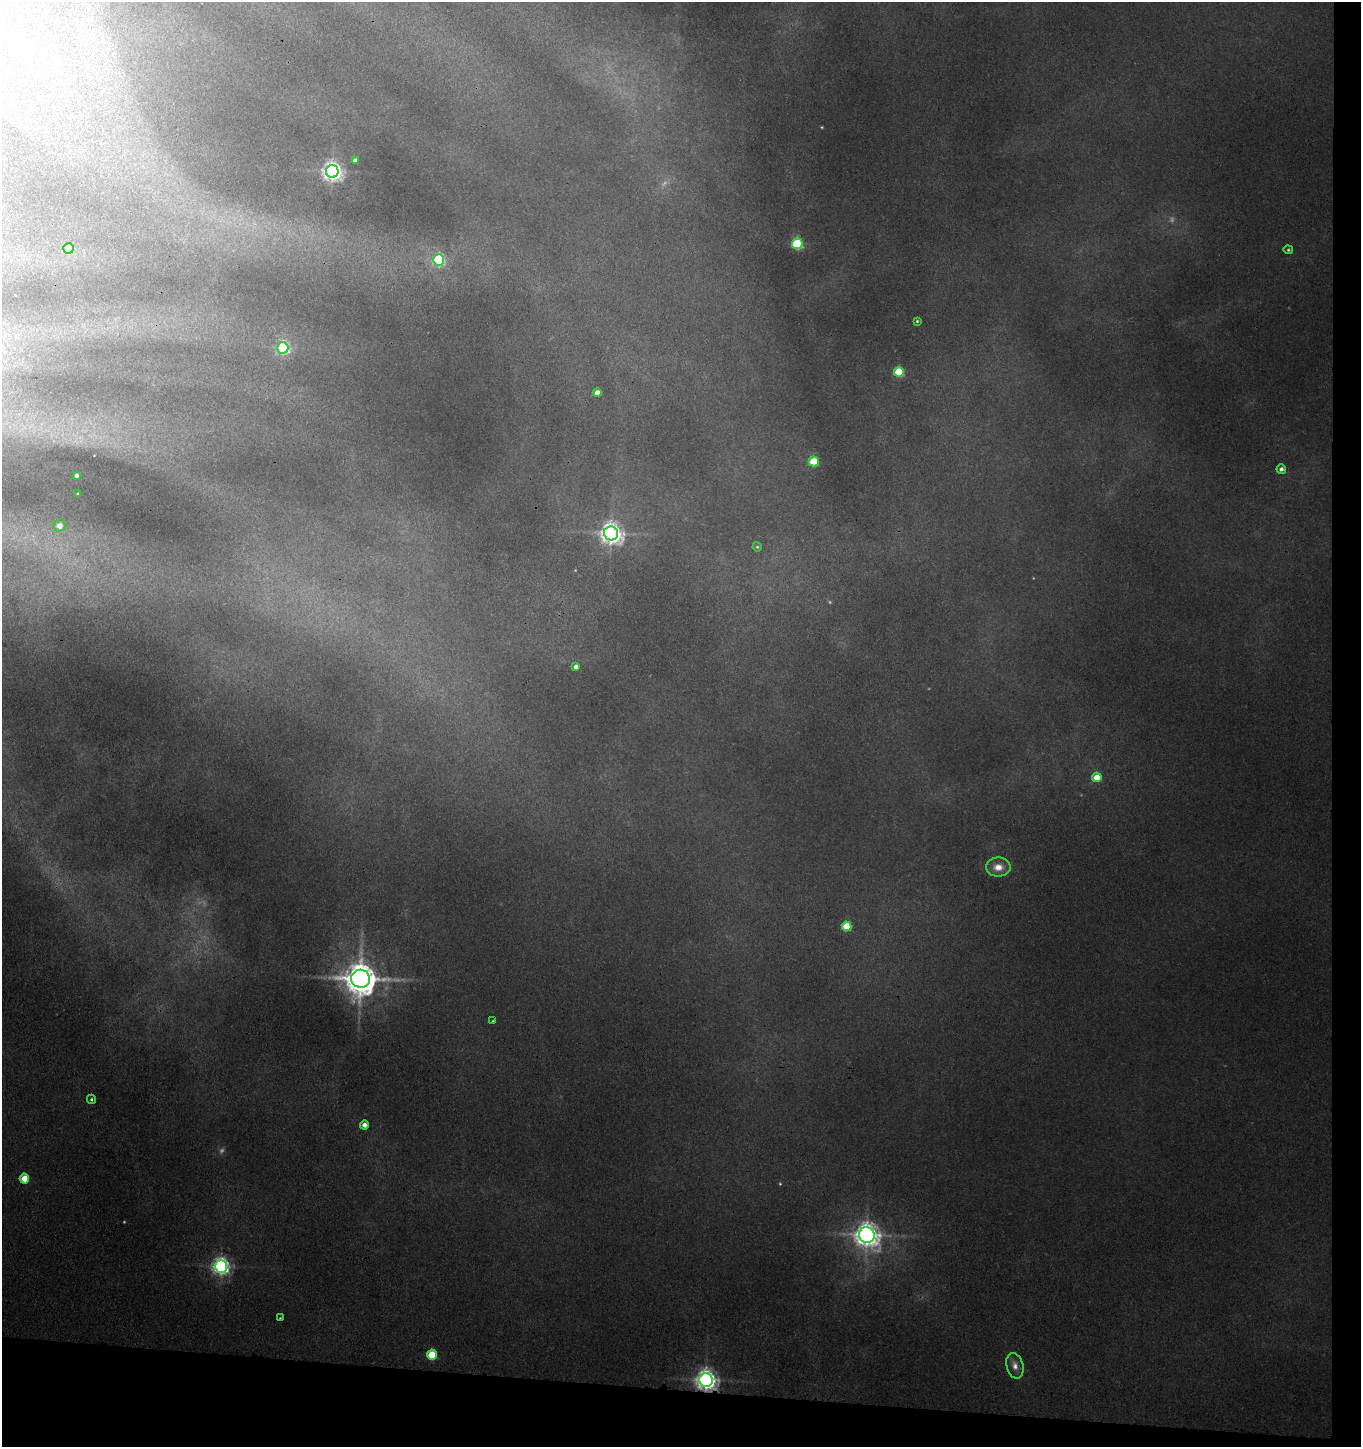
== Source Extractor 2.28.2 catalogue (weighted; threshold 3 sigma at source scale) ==
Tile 9 of 3 x 3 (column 3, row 3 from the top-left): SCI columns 2906-4264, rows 11-1455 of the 4432 x 4355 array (HDU 1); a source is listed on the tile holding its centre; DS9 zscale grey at full resolution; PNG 1363 x 1449 px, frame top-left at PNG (2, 2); each listed source drawn as its Kron ellipse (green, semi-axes under 4 px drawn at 4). Shown black and unused: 6% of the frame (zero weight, under 3 of 4 exposures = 6% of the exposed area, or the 3 px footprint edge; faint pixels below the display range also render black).
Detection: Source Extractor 2.28.2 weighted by HDU 2 'WHT'; one run over the whole footprint, this tile lists its part. Background 0.18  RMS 0.01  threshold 0.0461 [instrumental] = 3 sigma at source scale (4.5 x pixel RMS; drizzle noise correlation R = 1.50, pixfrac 1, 0.05/0.05 arcsec/px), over >= 5 px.
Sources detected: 36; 4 too faint to see at this stretch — neither listed nor drawn; the other 32 listed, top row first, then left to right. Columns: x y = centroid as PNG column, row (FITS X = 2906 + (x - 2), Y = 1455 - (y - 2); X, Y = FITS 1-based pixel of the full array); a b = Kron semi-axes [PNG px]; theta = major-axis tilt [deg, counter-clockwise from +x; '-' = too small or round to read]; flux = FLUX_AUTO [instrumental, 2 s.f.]
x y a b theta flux
355 160 4 4 - 3.8
332 171 6 6 - 460
797 244 5 5 - 91
68 248 5 5 - 7.9
1288 250 5 4 - 1.4
439 260 5 5 - 120
917 321 3 3 - 1.2
283 348 6 5 - 150
899 372 5 5 - 47
597 393 4 4 - 8.8
814 461 5 5 - 39
1281 469 4 4 - 3.4
76 476 3 3 - 2.9
78 494 3 2 - 0.75
59 526 6 6 - 7.4
611 533 7 7 - 630
757 547 5 4 - 1.2
576 667 4 4 - 4.4
1097 777 5 4 - 19
998 867 12 9 0 9.5
847 926 5 5 - 31
360 979 9 9 - 2000
493 1021 3 2 - 0.99
91 1099 4 4 - 1.6
364 1125 4 4 - 5.4
24 1179 5 4 - 18
867 1235 8 7 - 860
221 1266 6 6 - 360
280 1318 3 3 - 0.71
432 1355 5 5 - 38
1015 1366 13 8 -74 6.6
706 1380 7 7 - 620
Overlapping masked pixels (flux is a lower limit): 1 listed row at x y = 706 1380